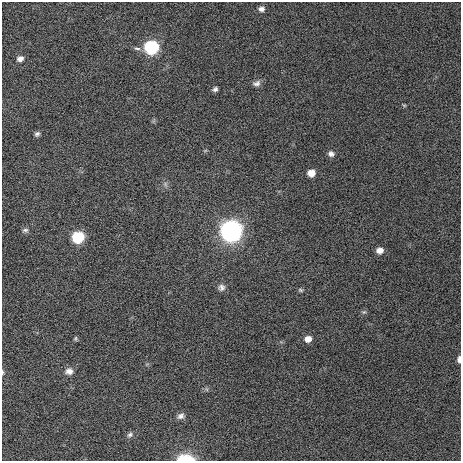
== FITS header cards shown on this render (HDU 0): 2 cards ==
NAXIS1  =                  459 / length of data axis 1
NAXIS2  =                  459 / length of data axis 2

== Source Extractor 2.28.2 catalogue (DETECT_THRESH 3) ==
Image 459 x 459 px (HDU 0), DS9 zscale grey, 1 PNG px = 1 image px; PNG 463 x 463 px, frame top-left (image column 1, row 459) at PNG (2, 2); no overlay
Background 300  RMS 9.4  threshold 28.2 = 3 sigma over >= 5 px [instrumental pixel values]
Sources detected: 26; all 26 listed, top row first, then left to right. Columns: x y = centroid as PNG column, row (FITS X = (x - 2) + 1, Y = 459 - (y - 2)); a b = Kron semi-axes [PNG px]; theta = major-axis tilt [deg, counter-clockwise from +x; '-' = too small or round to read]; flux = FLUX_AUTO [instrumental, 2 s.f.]
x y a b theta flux
261 9 8 6 -2 2500
151 47 9 8 - 67000
137 48 9 5 -13 1900
20 59 8 7 - 2600
256 83 10 7 19 2500
215 89 6 5 - 1700
404 105 6 3 -18 650
37 134 7 5 35 1500
331 154 9 7 -22 2500
311 173 7 6 - 6200
165 184 6 6 - 1700
25 230 8 5 7 1500
231 231 10 9 - 330000
78 237 8 7 - 36000
380 250 7 6 - 4200
221 287 9 8 - 2500
300 290 7 4 -27 980
364 312 6 4 41 1000
75 339 7 4 83 900
308 339 7 6 - 4500
459 359 6 3 87 2500
69 371 10 9 - 3700
2 372 7 3 -86 910
181 416 9 7 25 2600
130 435 8 7 - 1900
186 459 13 6 -2 22000
At the frame edge (FLAGS 8, measured only in part): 3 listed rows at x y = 459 359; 2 372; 186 459